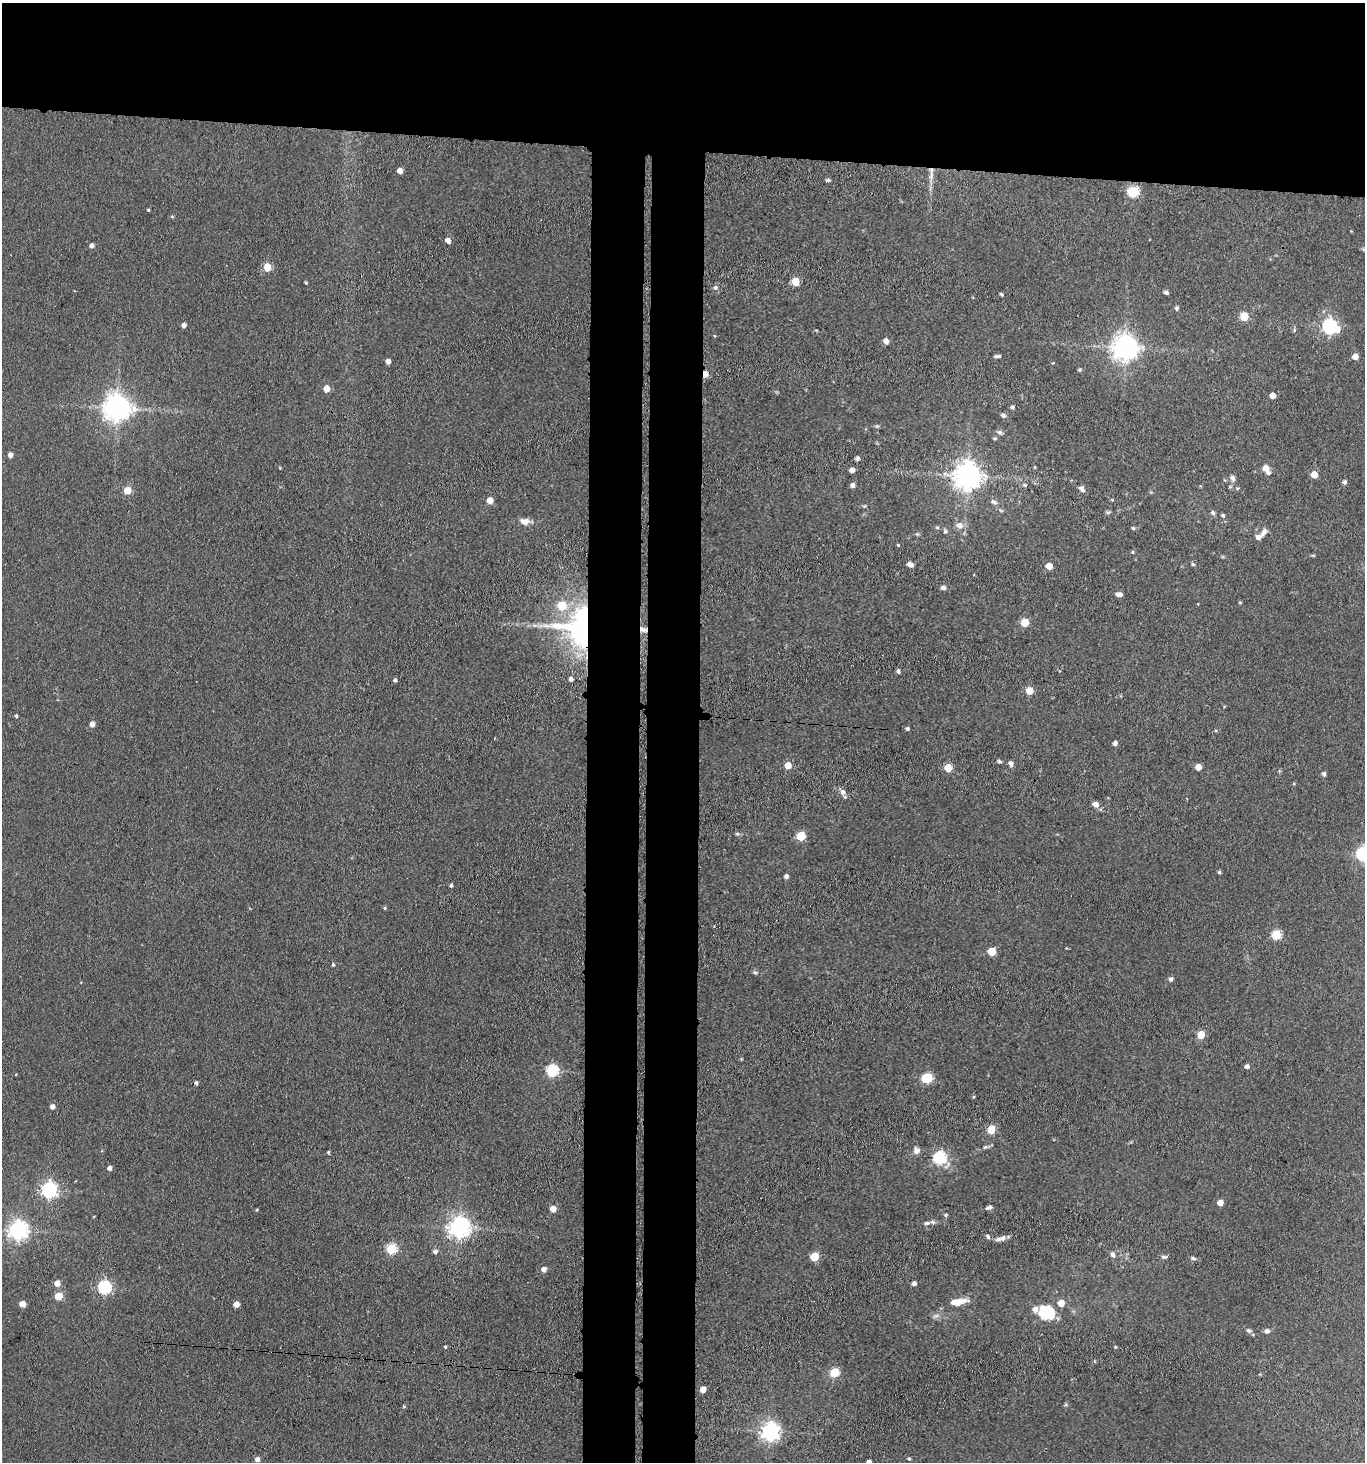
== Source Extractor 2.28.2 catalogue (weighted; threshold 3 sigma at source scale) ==
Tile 2 of 3 x 3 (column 2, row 1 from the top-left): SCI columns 1583-2945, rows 2925-4384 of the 4470 x 4389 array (HDU 1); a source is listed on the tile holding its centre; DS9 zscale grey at full resolution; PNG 1367 x 1464 px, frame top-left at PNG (2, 3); no overlay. Shown black and unused: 17% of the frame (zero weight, under 3 of 4 exposures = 5% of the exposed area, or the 3 px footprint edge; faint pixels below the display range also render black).
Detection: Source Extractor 2.28.2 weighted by HDU 2 'WHT'; one run over the whole footprint, this tile lists its part. Background 0.063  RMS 0.0065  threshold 0.0292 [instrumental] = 3 sigma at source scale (4.5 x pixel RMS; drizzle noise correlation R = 1.50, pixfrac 1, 0.05/0.05 arcsec/px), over >= 5 px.
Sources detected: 162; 4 inside a brighter listed object's ellipse — not listed separately; the other 158 listed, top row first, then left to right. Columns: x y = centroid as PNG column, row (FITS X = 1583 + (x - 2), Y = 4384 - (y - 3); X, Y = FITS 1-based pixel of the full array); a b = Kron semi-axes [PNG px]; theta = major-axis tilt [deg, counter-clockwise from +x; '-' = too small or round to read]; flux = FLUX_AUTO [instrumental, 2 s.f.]
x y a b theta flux
400 171 5 4 - 5.7
931 174 23 6 90 6.3
828 180 6 3 -7 1.3
1133 192 6 5 - 62
148 210 3 3 - 0.73
172 217 5 4 - 0.76
448 241 5 4 - 4.2
91 245 5 4 - 2.3
267 267 5 5 - 21
795 281 5 5 - 24
306 283 3 3 - 0.93
715 288 6 6 - 1.7
75 291 3 2 - 0.49
1166 292 5 4 - 1.7
1001 294 5 3 - 0.93
1177 308 5 4 - 1.6
1244 316 5 5 - 27
184 325 5 4 - 2.6
1330 326 7 6 - 170
1294 330 6 5 - 0.99
715 336 5 3 - 0.59
886 341 5 4 - 4.7
1125 347 8 8 - 670
997 356 8 3 2 1.6
1355 356 5 4 - 6.6
388 361 4 4 - 3.4
1053 363 4 3 - 0.47
1080 370 4 4 - 1.2
705 374 5 4 - 9.1
326 388 5 5 - 9.6
1273 395 4 4 - 6.6
1012 407 4 4 - 1.7
117 408 8 8 - 840
1003 415 6 5 - 1.8
877 426 6 4 40 0.93
1000 432 8 5 -35 1.6
995 438 6 4 -18 0.9
10 455 5 4 - 3.6
857 459 4 4 - 2.4
280 468 4 3 - 0.52
1266 468 8 6 -52 5.2
852 470 6 4 11 2.7
1314 475 5 5 - 12
968 476 8 8 - 880
1232 478 8 7 - 2.4
1344 482 5 5 - 1.9
853 485 4 4 - 2.9
1025 485 7 4 -27 1
1082 489 8 6 -55 2.6
127 490 5 5 - 16
490 500 5 5 - 8.5
994 502 9 6 -34 2.3
864 506 6 4 31 0.75
1108 512 6 5 - 1.1
1213 513 7 6 - 1.5
1223 515 5 4 - 1
525 521 13 8 -7 4.3
959 525 8 7 - 4.8
937 527 6 4 -1 0.89
1133 528 4 4 - 0.82
945 531 7 5 80 1.2
1264 532 11 6 51 3.5
917 534 5 4 - 0.9
898 545 4 4 - 0.69
1133 552 5 3 - 0.7
1313 555 6 3 17 0.71
910 564 8 5 -26 2.7
1193 564 6 4 -3 1.1
1049 566 6 5 - 7.6
943 587 6 5 - 2.3
1119 594 7 4 -7 3.3
1240 602 4 3 - 0.83
561 605 6 5 - 27
1025 622 5 5 - 22
581 627 27 25 90 230
643 630 11 6 -15 2.3
898 672 5 4 - 1.5
571 679 5 4 - 2.6
395 680 4 4 - 1.4
1029 691 5 5 - 15
1224 707 4 3 - 0.5
16 716 4 4 - 1.1
92 724 5 4 - 3.8
907 729 4 4 - 1.4
1216 730 5 4 - 0.8
1115 743 4 4 - 2.9
999 761 5 4 - 1.2
1011 764 6 5 - 2.6
788 765 5 5 - 11
1198 767 5 4 - 7.9
948 768 5 5 - 19
1324 774 5 4 - 1.9
842 792 12 7 -52 3.2
1095 804 7 6 - 4.3
737 834 5 5 - 1
801 836 5 5 - 31
1363 854 6 6 - 130
1219 872 4 3 - 1.2
786 876 4 4 - 2.5
451 885 4 4 - 1.3
385 908 4 4 - 1.1
1276 935 5 5 - 40
992 951 5 5 - 24
333 964 5 4 - 1
755 972 7 4 -20 1.1
1171 979 5 5 - 2.1
1201 1035 5 5 - 18
741 1059 4 3 - 0.66
1247 1066 5 4 - 2.9
552 1070 6 6 - 72
927 1078 7 5 14 47
196 1083 4 4 - 1.4
52 1107 4 4 - 3.4
991 1130 5 5 - 25
985 1147 6 5 - 1.2
916 1151 8 7 - 3.5
328 1152 4 3 - 0.86
940 1158 6 6 - 99
109 1168 5 4 - 2.4
49 1190 6 6 - 200
1220 1203 5 4 - 5.8
989 1208 7 4 15 2
553 1209 5 5 - 7.3
257 1210 5 3 - 0.58
946 1215 6 4 -1 0.94
927 1223 9 5 8 2.1
459 1227 7 7 - 460
18 1230 7 7 - 310
988 1237 5 4 - 1.8
998 1239 11 6 17 2.5
391 1249 5 5 - 51
435 1251 6 5 - 2
1113 1255 8 6 -59 2.4
814 1257 6 5 - 21
1164 1257 9 5 0 1.6
1193 1258 7 5 -22 1.4
544 1269 5 5 - 3.5
57 1283 5 5 - 5.3
914 1283 4 4 - 2.4
104 1287 6 6 - 100
58 1296 5 5 - 18
958 1302 19 7 9 10
1061 1303 5 5 - 8.9
22 1304 5 4 - 8.5
236 1304 5 4 - 6
1046 1312 17 14 -11 26
936 1316 11 5 23 2
1249 1330 8 6 -31 1.8
1267 1331 6 5 - 2.5
445 1347 4 3 - 0.9
1115 1347 4 3 - 0.67
834 1372 5 5 - 31
703 1389 5 4 - 7.9
404 1406 4 4 - 0.73
770 1432 7 7 - 310
257 1459 5 4 - 3
909 1459 4 3 - 1.1
869 1462 4 4 - 3.6
Overlapping masked pixels (flux is a lower limit): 4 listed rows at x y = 931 174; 705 374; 581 627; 643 630
Isophote crosses this tile's border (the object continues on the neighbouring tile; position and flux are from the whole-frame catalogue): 2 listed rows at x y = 1363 854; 869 1462